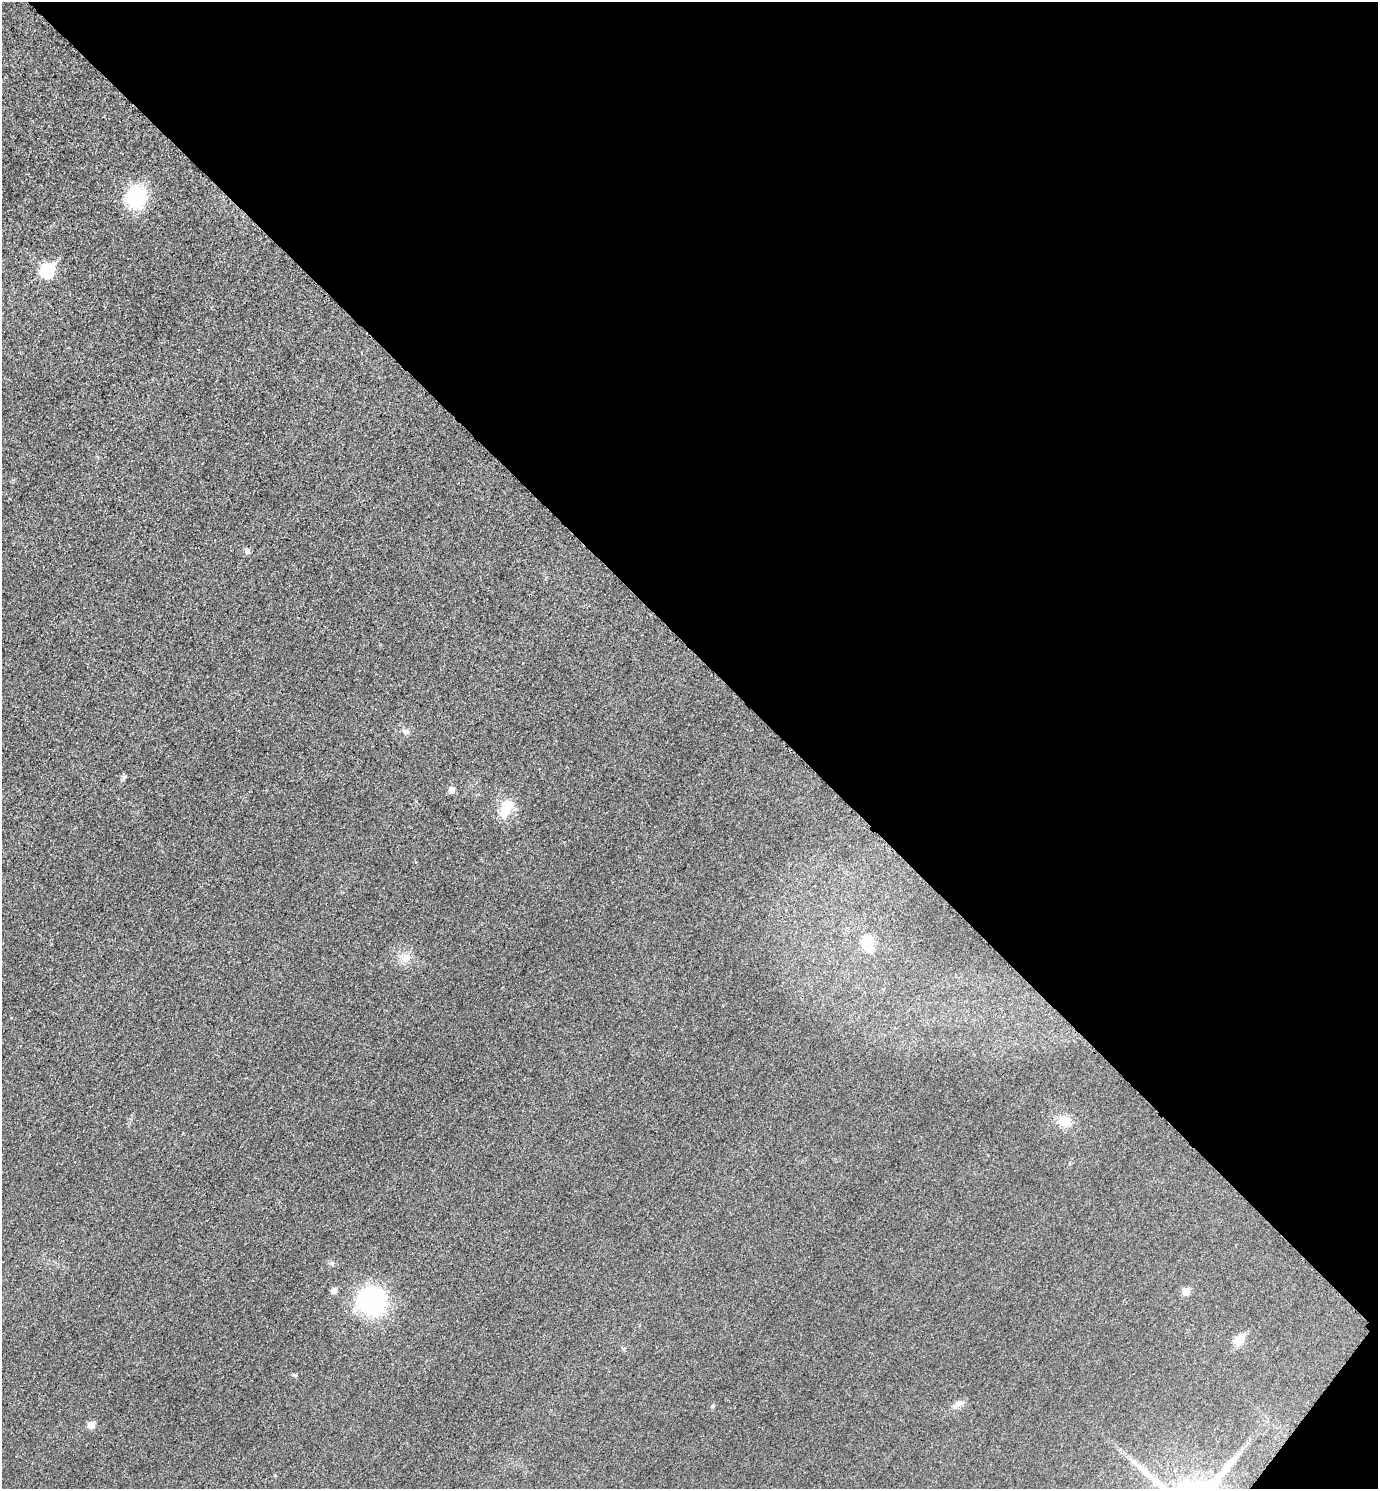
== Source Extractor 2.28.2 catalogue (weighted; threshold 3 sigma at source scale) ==
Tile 8 of 4 x 4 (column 4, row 2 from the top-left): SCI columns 4302-5677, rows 2997-4483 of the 5996 x 5995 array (HDU 1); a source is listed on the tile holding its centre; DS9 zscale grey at full resolution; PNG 1380 x 1491 px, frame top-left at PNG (2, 2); no overlay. Shown black and unused: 44% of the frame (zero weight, under 3 of 4 exposures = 2% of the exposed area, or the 3 px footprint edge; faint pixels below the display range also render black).
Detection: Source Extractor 2.28.2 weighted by HDU 2 'WHT'; one run over the whole footprint, this tile lists its part. Background 0.0261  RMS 0.0063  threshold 0.0282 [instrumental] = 3 sigma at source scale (4.5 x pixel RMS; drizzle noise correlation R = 1.50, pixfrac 1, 0.05/0.05 arcsec/px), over >= 5 px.
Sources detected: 19; all 19 listed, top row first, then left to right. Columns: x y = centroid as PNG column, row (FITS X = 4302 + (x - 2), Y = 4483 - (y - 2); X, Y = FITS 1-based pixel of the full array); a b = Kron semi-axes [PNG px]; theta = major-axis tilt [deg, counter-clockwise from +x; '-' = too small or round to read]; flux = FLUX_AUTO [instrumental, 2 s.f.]
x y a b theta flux
136 198 22 18 87 40
48 271 8 7 - 70
247 551 6 5 - 2.8
406 732 10 7 9 2.1
124 778 10 2 62 0.99
451 790 6 5 - 5.2
506 808 25 13 66 14
868 943 21 14 -71 16
405 958 14 11 -86 6.2
1064 1121 18 14 -40 9.2
332 1263 7 5 -41 1.4
334 1290 5 5 - 4.3
1186 1291 6 6 - 6.8
372 1301 22 22 - 91
1239 1340 6 5 - 22
624 1349 6 4 -72 0.82
295 1375 7 4 -18 0.9
957 1404 18 7 25 3.7
91 1425 6 6 - 7.2
Unlisted compact peaks at least as high as the median listed source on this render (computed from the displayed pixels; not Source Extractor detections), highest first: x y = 713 1406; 275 1475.